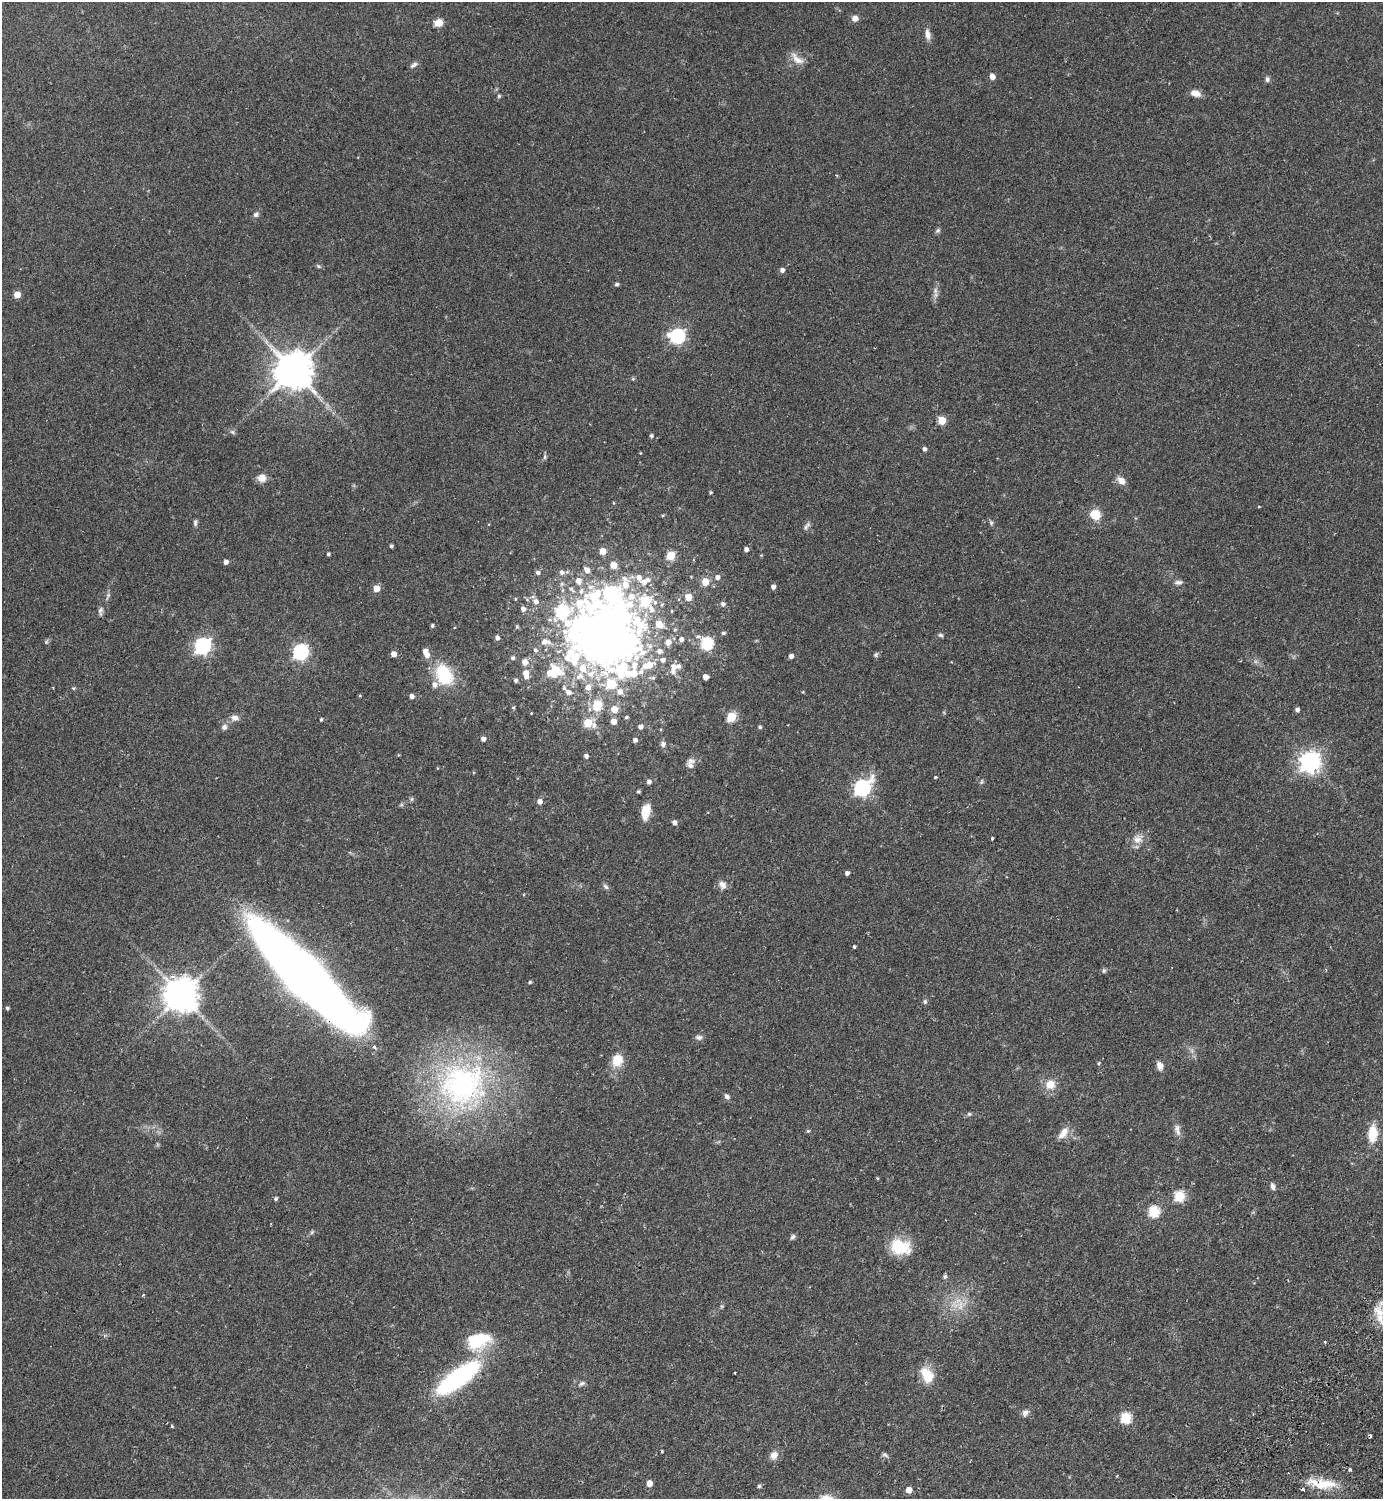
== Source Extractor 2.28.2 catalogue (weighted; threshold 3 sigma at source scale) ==
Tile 6 of 4 x 4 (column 2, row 2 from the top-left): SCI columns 1724-3104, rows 3037-4533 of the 6069 x 6073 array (HDU 1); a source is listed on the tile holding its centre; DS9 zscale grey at full resolution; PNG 1385 x 1501 px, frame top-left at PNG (2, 2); no overlay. Shown black and unused: <1% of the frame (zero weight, under 2 of 3 exposures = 3% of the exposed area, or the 3 px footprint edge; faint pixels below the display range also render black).
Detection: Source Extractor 2.28.2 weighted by HDU 2 'WHT'; one run over the whole footprint, this tile lists its part. Background 0.142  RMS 0.0068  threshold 0.0305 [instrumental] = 3 sigma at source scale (4.5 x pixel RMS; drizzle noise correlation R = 1.50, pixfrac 1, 0.05/0.05 arcsec/px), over >= 5 px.
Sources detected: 220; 11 inside a brighter object's white glare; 2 cosmic-ray / hot-pixel residue — not listed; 18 inside a brighter listed object's ellipse — not listed separately; the other 189 listed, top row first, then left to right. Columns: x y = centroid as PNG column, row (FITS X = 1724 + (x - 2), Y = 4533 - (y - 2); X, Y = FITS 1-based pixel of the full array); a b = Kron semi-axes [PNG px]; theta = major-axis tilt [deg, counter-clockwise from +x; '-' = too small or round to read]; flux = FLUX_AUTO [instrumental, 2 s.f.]
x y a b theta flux
855 18 8 7 - 3.3
438 23 10 9 - 5.1
927 34 14 7 -82 4.1
797 59 23 9 -42 6.2
414 65 11 5 33 2
992 77 5 5 - 4.2
1267 79 7 6 - 1.6
1195 93 10 7 -19 5.8
499 96 5 5 - 0.97
256 214 8 6 43 1.8
938 230 7 5 27 1.3
318 266 6 4 -46 0.92
782 270 5 4 - 2.5
617 284 5 4 - 1.2
935 290 12 6 -85 2.9
17 295 5 5 - 8.7
677 336 7 6 - 150
293 371 11 11 - 2000
633 379 5 5 - 0.83
942 420 5 5 - 19
232 432 7 5 -44 1.4
651 436 4 4 - 1.4
924 449 4 4 - 2
545 457 7 4 89 1.1
262 478 11 10 - 5.1
1121 481 10 7 -41 5
711 492 4 4 - 0.85
1259 507 4 3 - 0.48
663 515 5 3 - 0.73
1095 515 12 11 - 10
195 523 9 5 -85 1.4
991 523 6 5 - 1.2
806 526 14 5 54 2.2
391 546 4 3 - 1.2
746 549 5 4 - 2.3
602 551 5 5 - 7.1
328 554 4 3 - 1.3
671 556 5 5 - 24
226 562 5 4 - 2.8
613 565 5 5 - 9.1
587 570 7 6 - 3.5
538 572 5 5 - 1.6
562 572 6 6 - 2.1
717 577 6 6 - 2.7
578 581 7 7 - 4.3
643 582 8 7 - 4.3
705 582 5 5 - 13
1178 582 10 6 4 2.2
562 584 6 5 - 1.3
773 587 5 4 - 2.3
376 588 5 5 - 8.3
571 589 9 5 -39 1.7
581 591 7 7 - 2.5
610 593 9 6 67 86
595 595 67 32 50 88
631 597 11 10 - 7.4
688 597 5 5 - 11
535 602 7 6 - 3.5
645 602 6 6 - 40
662 604 5 3 - 0.86
723 604 5 5 - 2.2
523 609 5 5 - 2.5
651 609 10 8 -63 4.7
101 611 13 6 83 2.1
671 611 5 3 - 0.61
562 612 15 9 -52 63
638 624 102 41 -85 130
659 624 7 6 - 10
432 626 4 4 - 1.2
517 626 4 4 - 0.74
675 630 5 4 - 0.96
723 633 5 4 - 1.1
940 635 7 5 -17 1.3
497 638 4 4 - 2.2
681 639 6 5 - 2.5
46 642 6 5 - 1.1
544 642 9 6 25 3.9
668 642 7 6 - 4.6
595 643 22 15 34 96
707 644 6 6 - 69
203 646 7 6 - 190
535 650 6 5 - 1.5
425 651 6 6 - 3.6
659 651 8 7 - 2.9
300 652 7 6 - 160
393 654 5 4 - 4.4
876 655 7 5 74 1.3
573 656 51 41 -56 87
791 656 4 4 - 3
513 658 5 5 - 1.3
663 660 7 6 - 2.3
525 662 8 7 - 4.4
648 665 14 7 17 12
673 667 8 7 - 4.3
555 669 10 8 -70 10
621 670 88 50 81 140
525 673 7 6 - 4.4
632 673 17 12 18 18
591 674 16 11 33 10
444 675 30 21 -61 29
705 677 4 4 - 4.5
515 680 5 5 - 1.4
611 684 6 6 - 29
588 687 8 7 - 4.6
568 692 7 6 - 3.6
620 692 8 7 - 4.4
412 696 5 4 - 2.5
597 705 6 5 - 32
513 707 5 4 - 0.84
614 709 6 6 - 9
1297 710 4 4 - 2.3
531 713 3 3 - 0.44
626 717 4 3 - 0.98
731 717 5 5 - 31
235 718 12 8 -8 3.5
321 719 4 3 - 0.93
613 721 5 5 - 5.2
588 723 5 5 - 22
594 725 10 6 -71 3.2
224 727 8 7 - 2.5
640 727 5 4 - 2.4
760 727 4 4 - 1.2
483 739 5 4 - 2.9
635 740 4 4 - 2.2
663 744 8 7 - 2.1
586 756 4 4 - 2.1
691 761 12 7 2 3
1309 762 8 7 - 380
935 777 4 3 - 0.71
649 782 5 4 - 2.5
982 782 8 3 69 0.88
862 788 8 7 - 190
638 792 4 4 - 0.95
412 799 7 4 89 0.91
539 801 5 5 - 3.4
646 811 16 8 78 12
674 823 5 5 - 2.6
992 839 3 3 - 1.4
1137 839 12 12 - 6.1
847 873 4 4 - 2.2
723 885 11 8 -54 3.8
606 886 9 5 -41 1.6
854 947 3 3 - 1.1
1104 971 6 5 - 1.3
304 977 103 23 -45 1100
530 982 4 4 - 0.86
181 995 10 10 - 1400
925 1002 6 6 - 1.4
7 1008 4 4 - 1.1
699 1037 10 7 -2 2
617 1060 17 15 65 9.9
1099 1063 4 4 - 0.84
1160 1066 11 7 -72 3.6
463 1084 71 64 8 170
1050 1084 12 11 - 8.6
727 1096 7 6 - 1.8
969 1114 6 5 - 1
1177 1128 12 7 68 2.9
808 1131 5 4 - 0.85
1063 1133 18 9 53 6.1
1373 1133 21 11 87 13
1273 1186 8 5 -74 2.4
1179 1196 6 5 - 44
276 1198 5 5 - 1.1
1153 1212 6 6 - 48
312 1232 7 4 46 1.1
793 1237 8 5 44 1.6
900 1247 24 17 -13 23
945 1277 5 4 - 1.6
721 1306 6 4 -71 0.82
960 1306 18 7 84 6.7
1379 1312 32 11 -50 13
478 1341 31 20 17 29
1325 1342 3 3 - 2.7
735 1373 2 2 - 0.5
927 1375 19 12 -61 15
458 1377 49 15 36 100
582 1384 10 6 30 1.9
1025 1413 10 7 56 2.8
1126 1418 6 6 - 46
172 1426 4 3 - 0.82
662 1451 3 3 - 0.71
774 1455 10 8 56 4.9
885 1455 9 5 -23 1.5
1350 1470 3 3 - 1.8
649 1483 5 5 - 6.2
1325 1484 37 12 1 18
759 1486 5 5 - 1.1
909 1490 5 5 - 6
Overlapping masked pixels (flux is a lower limit): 2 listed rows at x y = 304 977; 1325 1484
Isophote crosses this tile's border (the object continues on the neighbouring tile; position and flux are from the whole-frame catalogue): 1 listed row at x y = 1379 1312